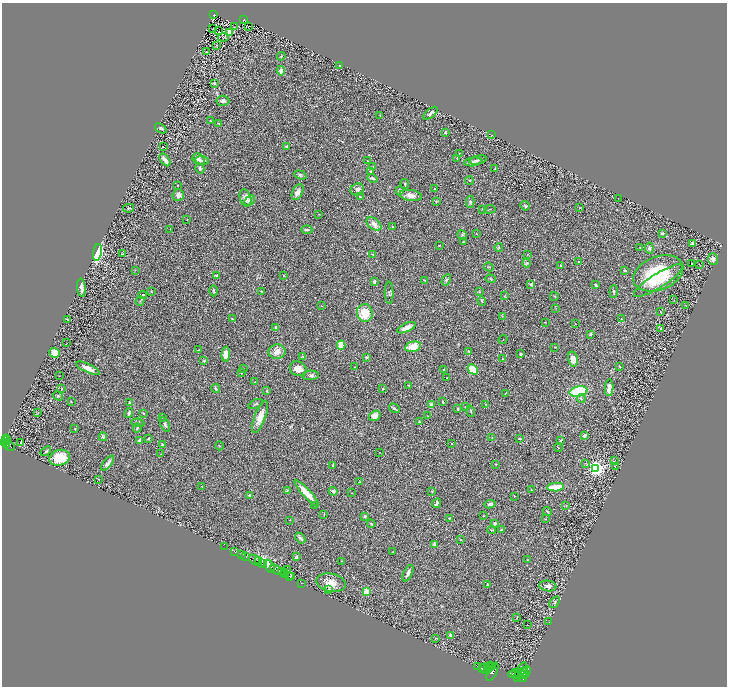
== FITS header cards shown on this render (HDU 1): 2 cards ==
NAXIS1  =                 1449
NAXIS2  =                 1368

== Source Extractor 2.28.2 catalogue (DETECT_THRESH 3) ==
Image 1449 x 1368 px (HDU 1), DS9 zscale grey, zoomed out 1/2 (1 PNG px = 2 x 2 image px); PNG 729 x 688 px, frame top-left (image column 1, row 1367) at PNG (2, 3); each listed source drawn as its Kron ellipse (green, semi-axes under 4 px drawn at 4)
Background 0.432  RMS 0.028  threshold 0.0854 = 3 sigma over >= 5 px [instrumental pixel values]
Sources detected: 326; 39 cannot appear on this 1/2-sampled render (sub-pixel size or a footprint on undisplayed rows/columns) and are neither listed nor drawn; the other 287 listed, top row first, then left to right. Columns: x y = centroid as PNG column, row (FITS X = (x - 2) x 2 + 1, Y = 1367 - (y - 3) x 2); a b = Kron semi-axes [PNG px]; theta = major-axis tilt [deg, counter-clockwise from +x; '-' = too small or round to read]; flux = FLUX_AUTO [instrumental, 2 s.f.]
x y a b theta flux
214 15 3 2 - 42
244 20 3 2 - 62
249 26 2 1 - 2.6
234 27 3 1 - 1.7
213 28 2 1 - 1.9
219 31 2 2 - 41
229 32 4 3 - 69
223 37 5 4 - 6.7
217 45 3 2 - 2.3
206 52 2 1 - 39
281 56 4 1 - 3
339 65 3 2 - 2.7
281 71 4 4 - 23
214 83 3 3 - 9.6
223 101 6 5 - 18
430 113 8 3 41 13
380 115 2 1 - 1.7
210 121 2 1 - 3.9
219 123 4 1 - 2.8
161 128 6 2 -36 6
445 132 3 2 - 7
492 135 2 1 - 1.4
163 146 2 1 - 3.1
287 146 3 2 - 15
459 153 2 2 - 2.3
457 158 3 2 - 2.3
199 159 6 5 - 17
165 160 7 3 -57 30
202 160 7 4 -7 12
478 160 9 3 12 12
368 161 3 2 - 1.8
473 162 9 3 7 14
372 167 2 2 - 2.8
200 168 5 4 - 12
495 169 4 2 - 4.4
370 171 2 2 - 15
300 175 6 4 -19 7.5
372 178 5 3 - 9.8
469 181 4 3 - 4.3
405 184 5 2 - 7.3
178 185 2 1 - 2.3
357 189 7 6 - 19
435 189 2 2 - 3
399 191 4 3 - 13
298 192 8 5 64 27
178 195 6 5 - 23
411 195 11 5 -7 38
360 197 4 2 - 3.9
245 198 9 5 -72 31
618 198 2 2 - 1.6
250 201 6 4 44 11
436 201 3 3 - 3.9
470 202 6 4 -89 8.4
525 206 5 3 - 8.3
128 208 5 3 - 5.8
580 208 3 2 - 3.8
482 209 2 2 - 2.7
490 209 6 2 6 3.7
319 214 3 2 - 1.9
187 219 2 2 - 1.9
374 224 8 5 -40 37
392 226 3 2 - 2.9
170 229 2 1 - 1.2
307 230 5 2 - 9.1
662 233 4 3 - 12
476 234 2 2 - 1.9
462 235 5 3 - 7.1
463 242 3 2 - 3.3
693 244 3 3 - 9.8
439 245 3 2 - 2.5
499 247 4 3 - 4.9
640 247 3 2 - 2.5
649 248 5 4 - 17
98 252 8 4 80 350
122 254 4 3 - 5.4
527 254 2 2 - 1.5
373 255 3 2 - 2.1
713 259 6 5 - 18
579 262 4 3 - 6.4
527 263 4 4 - 8.7
691 264 2 1 - 33
560 265 3 2 - 4.3
700 265 4 1 - 2
489 267 5 2 - 3.2
135 270 3 2 - 2.5
625 270 3 2 - 7.6
658 273 26 16 21 350
216 275 3 2 - 7.4
283 275 2 2 - 3.6
490 279 5 3 - 6.1
424 280 3 2 - 3.3
446 280 6 4 60 9.4
374 281 3 3 - 13
658 281 28 7 32 110
531 284 4 3 - 8.2
596 285 4 2 - 8.7
81 288 9 3 -84 36
213 291 6 3 -90 6.6
614 291 6 3 85 6.7
151 292 2 2 - 3.8
262 292 3 2 - 2.6
479 292 3 3 - 3.7
389 293 11 4 -88 12
143 295 4 2 - 6.7
505 295 3 3 - 3.6
554 296 4 2 - 2.8
674 300 2 2 - 2.5
140 301 5 2 - 4.7
482 301 4 2 - 3.8
321 306 3 2 - 2.8
686 306 2 2 - 2.3
556 308 3 2 - 2.1
660 312 3 2 - 2.8
365 313 9 8 - 110
502 316 3 2 - 3
67 319 2 2 - 1.7
232 319 2 2 - 4.5
621 319 4 2 - 3.2
545 322 3 2 - 2.1
575 323 2 2 - 3.2
276 327 3 3 - 8.3
407 328 10 4 24 45
661 329 3 3 - 11
591 334 3 2 - 8.4
503 339 4 1 - 2.4
67 343 2 1 - 1.7
341 345 4 3 - 110
413 347 8 5 13 90
555 347 2 2 - 2.3
198 350 3 2 - 2.9
468 351 3 3 - 4
277 352 8 7 - 43
54 353 5 5 - 60
226 354 7 4 87 60
521 354 2 2 - 7
302 356 3 2 - 2.8
366 357 3 3 - 13
503 359 4 3 - 4
573 359 8 5 -78 50
204 361 2 2 - 16
620 366 3 2 - 3.9
355 367 2 1 - 1.5
88 368 13 3 -25 43
243 368 2 1 - 2.4
298 369 9 7 -28 40
444 369 3 2 - 2.9
473 369 6 4 -45 150
241 373 3 2 - 2.6
311 375 8 4 2 14
59 376 2 1 - 1.7
447 378 2 1 - 1.8
255 382 2 2 - 6.9
408 385 2 2 - 3.4
609 388 8 4 86 39
61 389 4 2 - 3.5
216 389 5 3 - 7.9
383 389 3 3 - 5.3
267 391 4 2 - 4.4
579 391 9 5 12 340
505 393 3 2 - 2.3
58 396 5 4 - 6.8
581 398 4 3 - 6.5
71 402 3 2 - 1.9
443 402 3 2 - 7.8
129 403 2 2 - 10
256 404 8 2 26 6.3
485 404 3 2 - 2.2
431 405 4 4 - 15
465 407 3 2 - 2.5
394 408 6 3 -33 7.3
458 409 2 2 - 12
471 411 6 3 -72 5.6
38 413 3 2 - 2.4
129 413 5 2 - 17
143 413 2 2 - 15
375 416 6 4 36 33
428 416 3 2 - 2.1
162 417 3 2 - 2.4
260 417 17 5 70 60
419 422 2 2 - 4.7
138 423 6 4 -6 8.7
165 425 7 3 -66 9.7
137 428 4 2 - 8.4
75 429 4 2 - 3.5
584 435 4 3 - 9.1
103 437 4 2 - 7.7
492 437 2 1 - 1.4
6 439 4 3 - 420
148 439 3 2 - 6.4
520 439 2 2 - 4.8
140 440 4 3 - 11
561 440 4 3 - 6.4
6 441 4 2 - 420
3 442 3 2 - 710
21 442 2 1 - 5.4
451 444 2 1 - 2.4
7 445 4 2 - 220
162 445 4 3 - 6.5
10 446 5 2 - 160
219 446 4 2 - 3.4
558 448 4 2 - 3.6
46 451 6 3 43 6.8
379 452 2 1 - 1.5
161 454 2 1 - 1.7
60 458 10 7 15 120
615 460 2 1 - 2.5
108 463 9 3 52 18
585 463 4 2 - 4.7
495 464 2 1 - 2
333 465 3 2 - 4.7
615 467 3 2 - 1.9
596 468 3 3 - 2300
99 479 3 2 - 2.6
360 482 2 1 - 2
202 486 2 2 - 1.8
556 487 8 3 4 110
287 490 4 3 - 5.9
531 490 3 2 - 2.6
333 491 4 3 - 16
432 491 3 2 - 4.7
307 493 18 4 -47 77
351 493 3 2 - 1.6
249 495 3 2 - 11
514 496 2 2 - 3.5
436 503 5 3 - 12
490 504 6 4 8 15
314 505 2 2 - 4.5
566 506 3 2 - 3.3
547 511 4 2 - 5.7
324 514 3 2 - 2.9
365 516 3 3 - 12
484 516 3 2 - 2.5
449 518 2 2 - 4.4
545 519 2 1 - 2.7
290 520 3 2 - 1.8
495 523 3 3 - 14
371 524 4 3 - 5.2
491 530 4 2 - 4
502 530 4 3 - 14
300 538 6 3 -51 11
461 539 4 2 - 3.1
434 544 3 3 - 13
224 547 3 1 - 11
234 551 3 2 - 75
393 552 2 1 - 3.1
242 555 2 2 - 930
246 557 4 2 - 140
296 557 3 2 - 16
255 560 7 3 -37 1000
527 560 3 2 - 2.6
258 561 2 1 - 420
342 561 3 2 - 2.7
262 564 3 2 - 57000
270 566 7 4 -58 1200
276 569 6 3 -37 1400
287 569 2 2 - 2.3
281 571 3 1 - 29
284 572 2 1 - 21
408 573 9 3 65 20
284 574 2 2 - 590
292 576 2 1 - 18
289 577 3 2 - 390
301 583 2 1 - 28
331 583 15 9 -12 61
488 585 4 3 - 9.3
548 586 8 5 -8 20
329 589 4 3 - 5.1
366 592 3 3 - 240
555 602 6 3 55 8.6
517 617 3 2 - 2.8
549 622 2 2 - 2.3
527 625 2 1 - 1.3
451 635 2 2 - 52
435 639 2 1 - 1.3
490 666 3 2 - 1400
478 667 2 1 - 230
492 667 3 2 - 1700
483 668 3 2 - 2700
489 668 5 2 - 3300
485 669 5 3 - 6000
492 672 10 4 63 5100
520 672 11 2 59 4300
523 672 6 2 53 1800
526 672 7 2 60 1500
514 673 6 2 21 4200
516 675 3 3 - 2300
523 677 5 3 - 3100
At the frame edge (FLAGS 8, measured only in part): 1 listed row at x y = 3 442
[39 sub-pixel or undisplayed-footprint detections neither listed nor drawn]